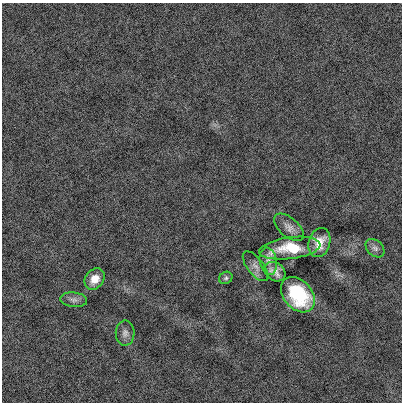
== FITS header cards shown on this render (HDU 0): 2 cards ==
NAXIS1  =                  400
NAXIS2  =                  400

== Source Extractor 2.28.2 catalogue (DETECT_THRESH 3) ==
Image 400 x 400 px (HDU 0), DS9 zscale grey, 1 PNG px = 1 image px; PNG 404 x 404 px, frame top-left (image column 1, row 400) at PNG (2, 3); each listed source drawn as its Kron ellipse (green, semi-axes under 4 px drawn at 4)
Background -7.49e-04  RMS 0.14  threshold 0.409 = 3 sigma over >= 5 px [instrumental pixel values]
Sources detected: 12; all 12 listed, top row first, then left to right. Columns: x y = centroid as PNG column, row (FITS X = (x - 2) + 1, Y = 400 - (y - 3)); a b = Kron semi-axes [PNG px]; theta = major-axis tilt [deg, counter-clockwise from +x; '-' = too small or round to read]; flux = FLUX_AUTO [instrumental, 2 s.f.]
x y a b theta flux
289 227 18 9 -40 69
319 243 15 10 75 140
290 248 31 11 8 360
375 248 11 7 -45 38
268 261 14 8 -80 53
255 266 18 8 -52 52
275 272 11 8 -35 69
226 278 7 6 - 19
95 279 11 9 52 110
298 295 20 14 -49 600
74 300 13 7 -6 43
125 333 12 9 88 48